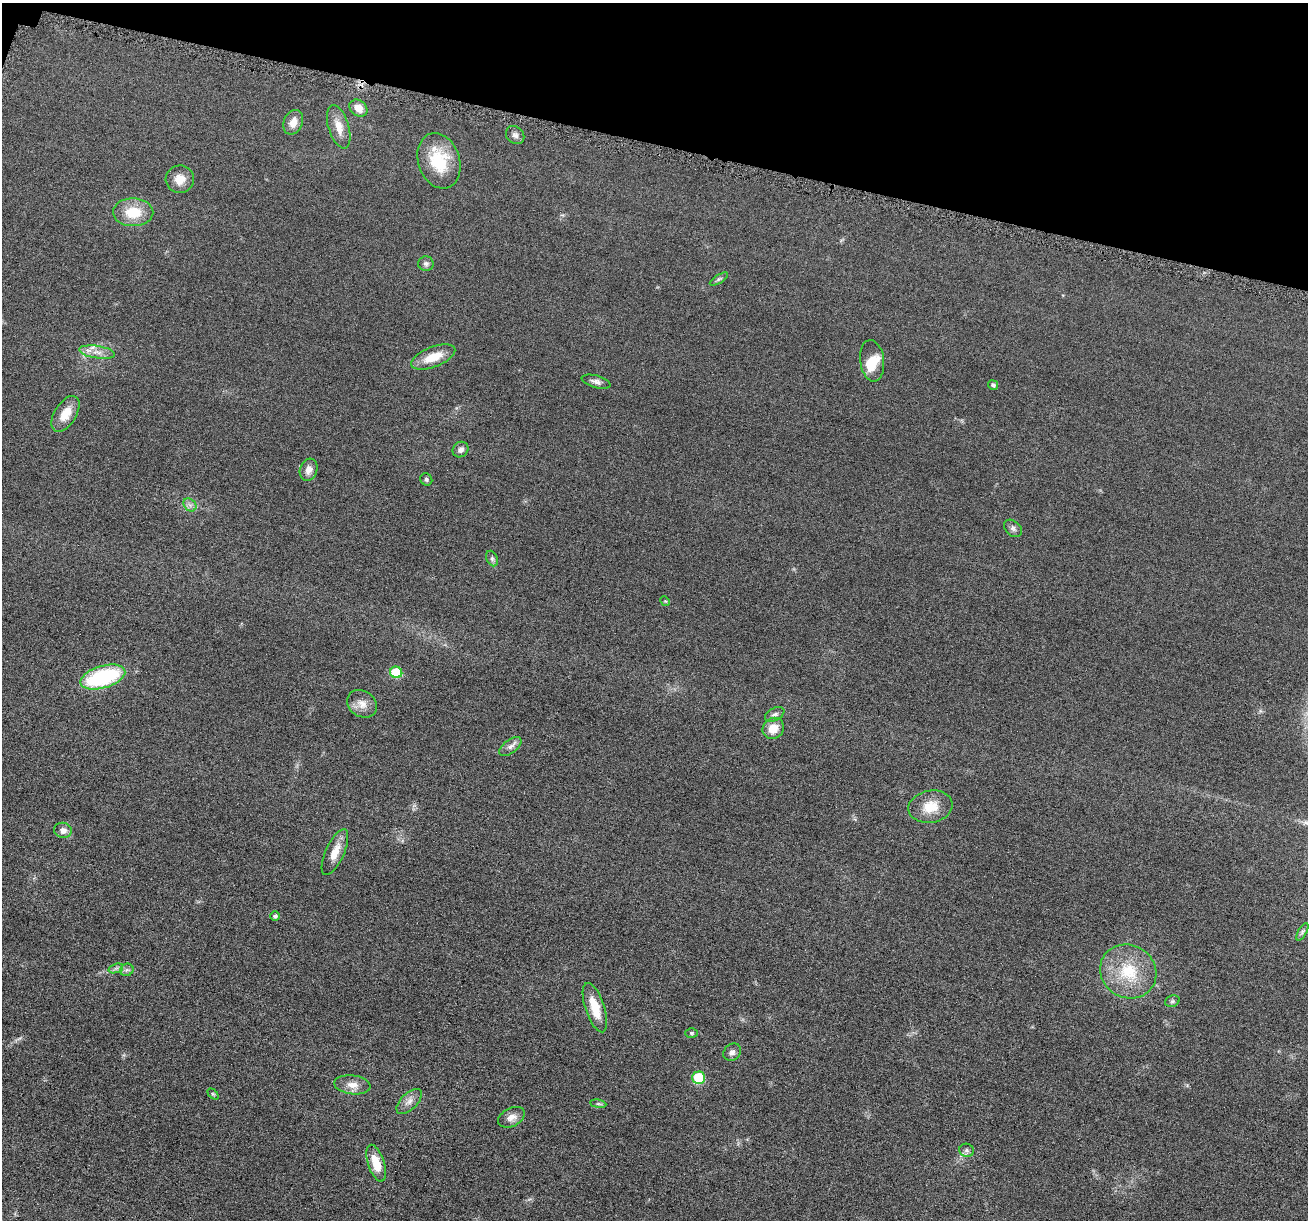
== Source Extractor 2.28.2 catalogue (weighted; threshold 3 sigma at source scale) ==
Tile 2 of 4 x 4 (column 2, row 1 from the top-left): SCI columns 1322-2627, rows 3792-5009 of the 5255 x 5272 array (HDU 1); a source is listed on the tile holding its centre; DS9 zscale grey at full resolution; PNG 1310 x 1222 px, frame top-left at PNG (2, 3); each listed source drawn as its Kron ellipse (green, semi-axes under 4 px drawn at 4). Shown black and unused: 12% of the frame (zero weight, under 4 of 8 exposures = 1% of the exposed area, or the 3 px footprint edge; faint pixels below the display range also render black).
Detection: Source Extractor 2.28.2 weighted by HDU 2 'WHT'; one run over the whole footprint, this tile lists its part. Background 0.0528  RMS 0.0086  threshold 0.035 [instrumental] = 3 sigma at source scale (4.09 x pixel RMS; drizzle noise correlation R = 1.36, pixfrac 0.8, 0.05/0.05 arcsec/px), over >= 5 px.
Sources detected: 51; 1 inside a brighter object's white glare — neither listed nor drawn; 2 inside a brighter listed object's ellipse — not listed separately; the other 48 listed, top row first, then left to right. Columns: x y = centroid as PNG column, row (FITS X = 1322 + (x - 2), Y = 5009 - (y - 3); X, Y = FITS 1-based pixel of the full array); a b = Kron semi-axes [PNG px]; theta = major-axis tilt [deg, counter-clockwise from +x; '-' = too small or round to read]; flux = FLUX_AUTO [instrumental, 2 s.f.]
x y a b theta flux
358 108 10 7 -41 7.6
293 122 13 9 66 7.3
339 127 22 10 -73 11
515 135 10 8 -42 3
439 161 28 20 -71 35
180 179 14 14 - 9.3
133 212 20 14 -1 21
426 264 8 7 - 2.3
719 279 10 4 32 1.8
97 352 18 6 -9 6.4
433 357 23 10 21 15
872 361 21 12 -82 9.8
596 382 15 6 -16 3.5
993 385 5 4 - 2.1
65 414 20 11 58 12
461 450 8 7 - 3.5
309 470 11 8 72 5.5
426 479 6 5 - 1.5
190 505 7 5 -45 2.5
1013 528 10 7 -41 2.5
492 559 8 5 -64 1.8
665 601 5 4 - 0.78
396 672 6 5 - 38
103 677 23 11 17 77
362 704 16 12 -36 7.5
775 714 10 6 27 2.6
773 728 11 10 - 11
510 746 13 6 38 3.8
930 807 22 16 9 17
63 830 9 7 -9 4.8
335 852 25 9 66 9.9
275 916 5 4 - 2
1302 932 10 4 60 1.8
116 968 7 4 18 2.1
127 970 7 6 - 1.9
1128 971 29 26 -30 36
1172 1001 7 5 21 1.7
595 1008 26 9 -71 18
691 1033 6 5 - 1.3
732 1052 9 8 - 3.2
699 1078 6 6 - 43
352 1085 18 9 -7 7.3
213 1094 6 4 -44 1
409 1101 16 8 44 5.3
598 1104 8 4 -8 1.4
511 1117 14 9 27 5.6
967 1150 7 6 - 2.2
376 1163 19 8 -72 15